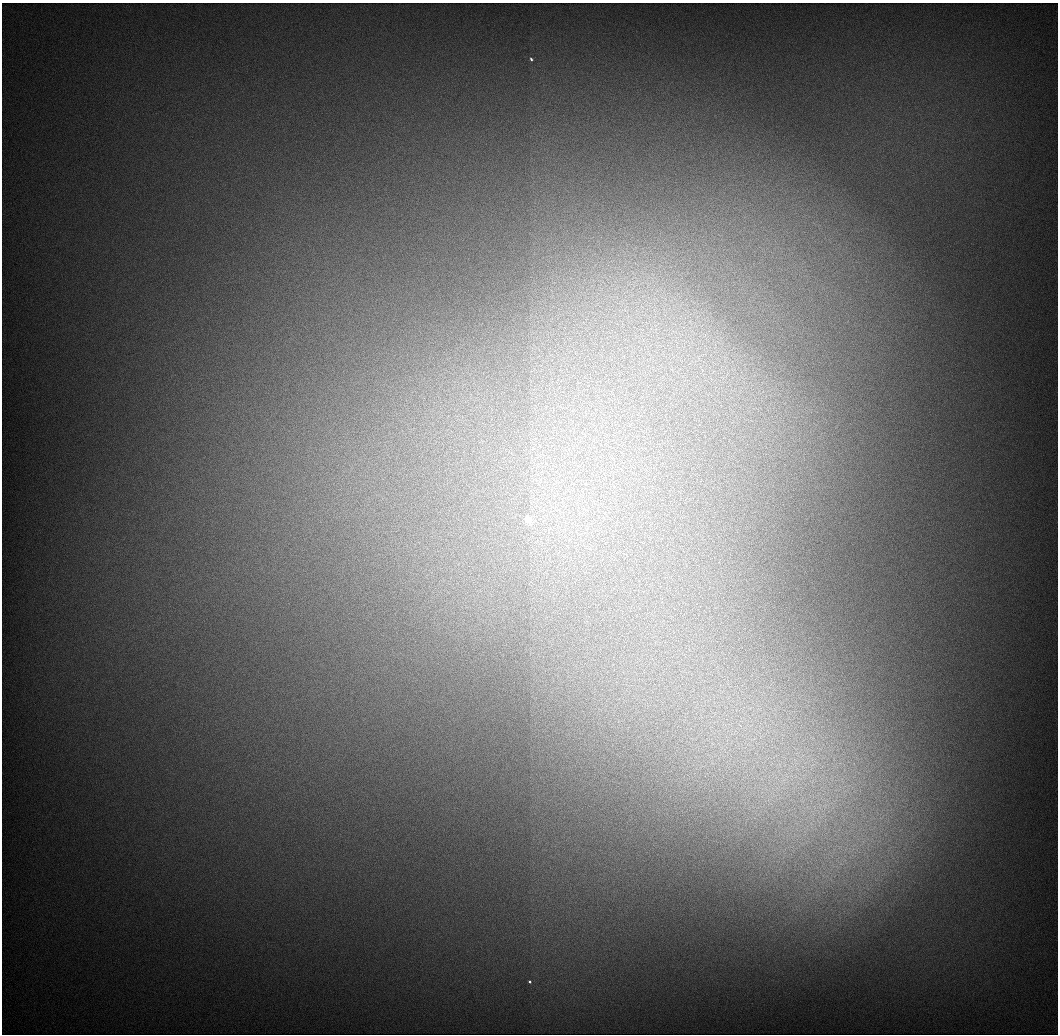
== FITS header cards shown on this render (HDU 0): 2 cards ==
NAXIS1  =                 1056 / Length of Axis 1 (Serial)
NAXIS2  =                 1032 / Length of Axis 2 (Parallel)

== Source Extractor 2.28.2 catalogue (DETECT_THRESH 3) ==
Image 1056 x 1032 px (HDU 0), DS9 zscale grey, 1 PNG px = 1 image px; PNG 1060 x 1036 px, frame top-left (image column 1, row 1032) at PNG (2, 3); no overlay
Background 561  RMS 6.6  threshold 19.8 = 3 sigma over >= 5 px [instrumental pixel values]
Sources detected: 7; all 7 listed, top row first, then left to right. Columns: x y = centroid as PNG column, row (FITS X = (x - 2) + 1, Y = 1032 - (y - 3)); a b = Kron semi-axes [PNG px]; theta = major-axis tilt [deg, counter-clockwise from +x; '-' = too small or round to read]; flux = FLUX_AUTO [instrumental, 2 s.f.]
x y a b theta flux
531 59 4 3 - 880
528 520 4 3 - 24000
784 780 9 5 44 2300
802 801 8 6 -33 2500
820 806 15 5 -77 3800
825 806 13 9 35 5200
530 982 3 3 - 1100